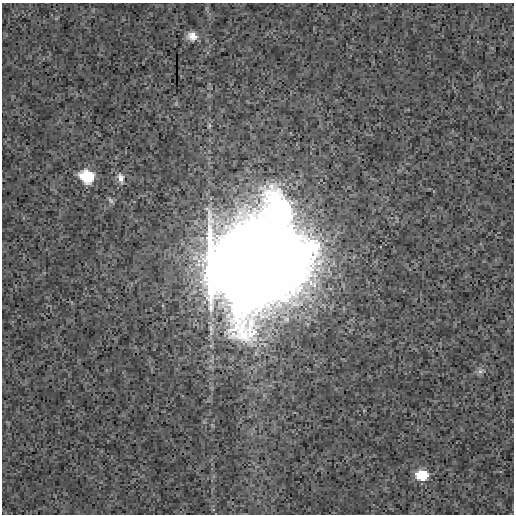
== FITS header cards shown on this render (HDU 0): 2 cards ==
NAXIS1  =                  512
NAXIS2  =                  512

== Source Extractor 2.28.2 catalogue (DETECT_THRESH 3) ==
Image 512 x 512 px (HDU 0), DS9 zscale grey, 1 PNG px = 1 image px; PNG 516 x 516 px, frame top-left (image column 1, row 512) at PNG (2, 3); no overlay
Background 3.55e-04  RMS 0.0029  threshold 0.00881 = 3 sigma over >= 5 px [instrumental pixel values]
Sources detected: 8; all 8 listed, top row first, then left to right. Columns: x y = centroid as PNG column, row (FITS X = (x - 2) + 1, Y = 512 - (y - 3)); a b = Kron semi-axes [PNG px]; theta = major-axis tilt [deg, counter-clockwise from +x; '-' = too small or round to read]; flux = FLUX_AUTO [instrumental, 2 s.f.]
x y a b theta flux
192 36 11 9 -14 1.8
209 125 6 4 -72 0.3
87 176 12 10 -21 8.5
121 178 15 8 -76 1.2
111 200 9 5 -49 0.43
259 260 46 40 15 7800
480 371 9 6 27 0.71
422 475 11 9 -2 5.8